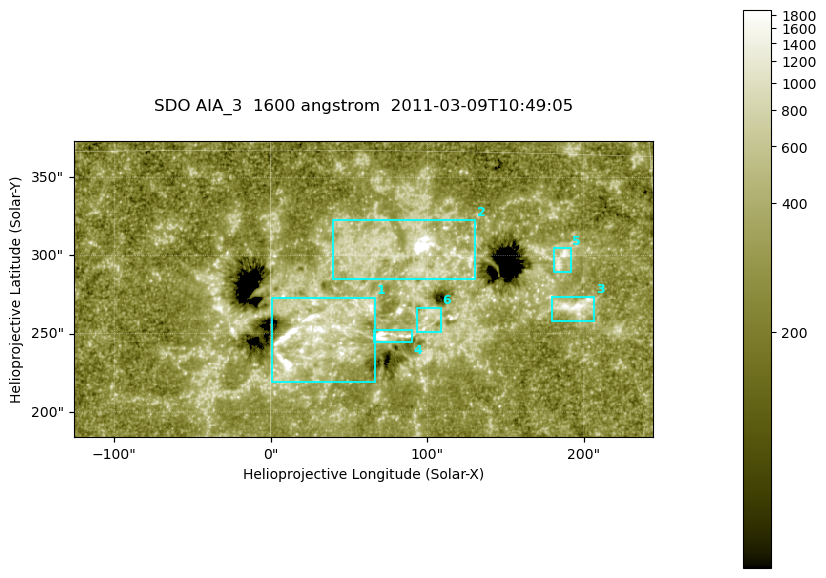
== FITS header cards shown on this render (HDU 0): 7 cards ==
TELESCOP= 'SDO     '           /
INSTRUME= 'AIA_3   '           /
WAVELNTH=                 1600 /
WAVEUNIT= 'angstrom'           /
DATE-OBS= '2011-03-09T10:49:05.127' /
CTYPE1  = 'HPLN-TAN'           /
CTYPE2  = 'HPLT-TAN'           /

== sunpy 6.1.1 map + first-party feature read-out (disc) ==
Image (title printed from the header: SDO AIA_3  1600 angstrom  2011-03-09T10:49:05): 607 x 311 px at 0.609 arcsec/px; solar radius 966 arcsec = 1586 px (partial field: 2.4% of the solar disc is inside the frame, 100% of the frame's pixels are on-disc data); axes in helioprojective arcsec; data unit not stated in the header (colour bar unlabelled)
Pointing: header CRPIX1/2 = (2052.59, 2044.23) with CRVAL1/2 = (0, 0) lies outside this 607 x 311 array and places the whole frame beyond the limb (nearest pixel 1.42 R_sun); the SolarSoft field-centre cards XCEN/YCEN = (59.03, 278.6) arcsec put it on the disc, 1819 arcsec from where CRPIX/CRVAL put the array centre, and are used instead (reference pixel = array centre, CRVAL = XCEN/YCEN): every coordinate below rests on XCEN/YCEN
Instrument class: DISC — disc imager (sunpy class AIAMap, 1600 A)
Bright regions (active regions / flare kernels): reference = the on-disc median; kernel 5 px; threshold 5 sigma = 451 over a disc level ~265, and >= 1.15x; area >= 188 px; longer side >= 4 px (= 2.4 arcsec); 6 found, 6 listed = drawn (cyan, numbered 1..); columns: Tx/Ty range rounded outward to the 2 arcsec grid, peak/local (2 s.f.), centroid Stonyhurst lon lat
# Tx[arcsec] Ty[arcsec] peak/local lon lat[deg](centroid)
1 0..68 218..274 20 +2 +8
2 40..132 284..324 23 +5 +11
3 178..208 258..274 6.9 +12 +9
4 66..92 244..252 16 +5 +8
5 180..192 288..306 6 +11 +11
6 92..110 250..268 4.5 +6 +8